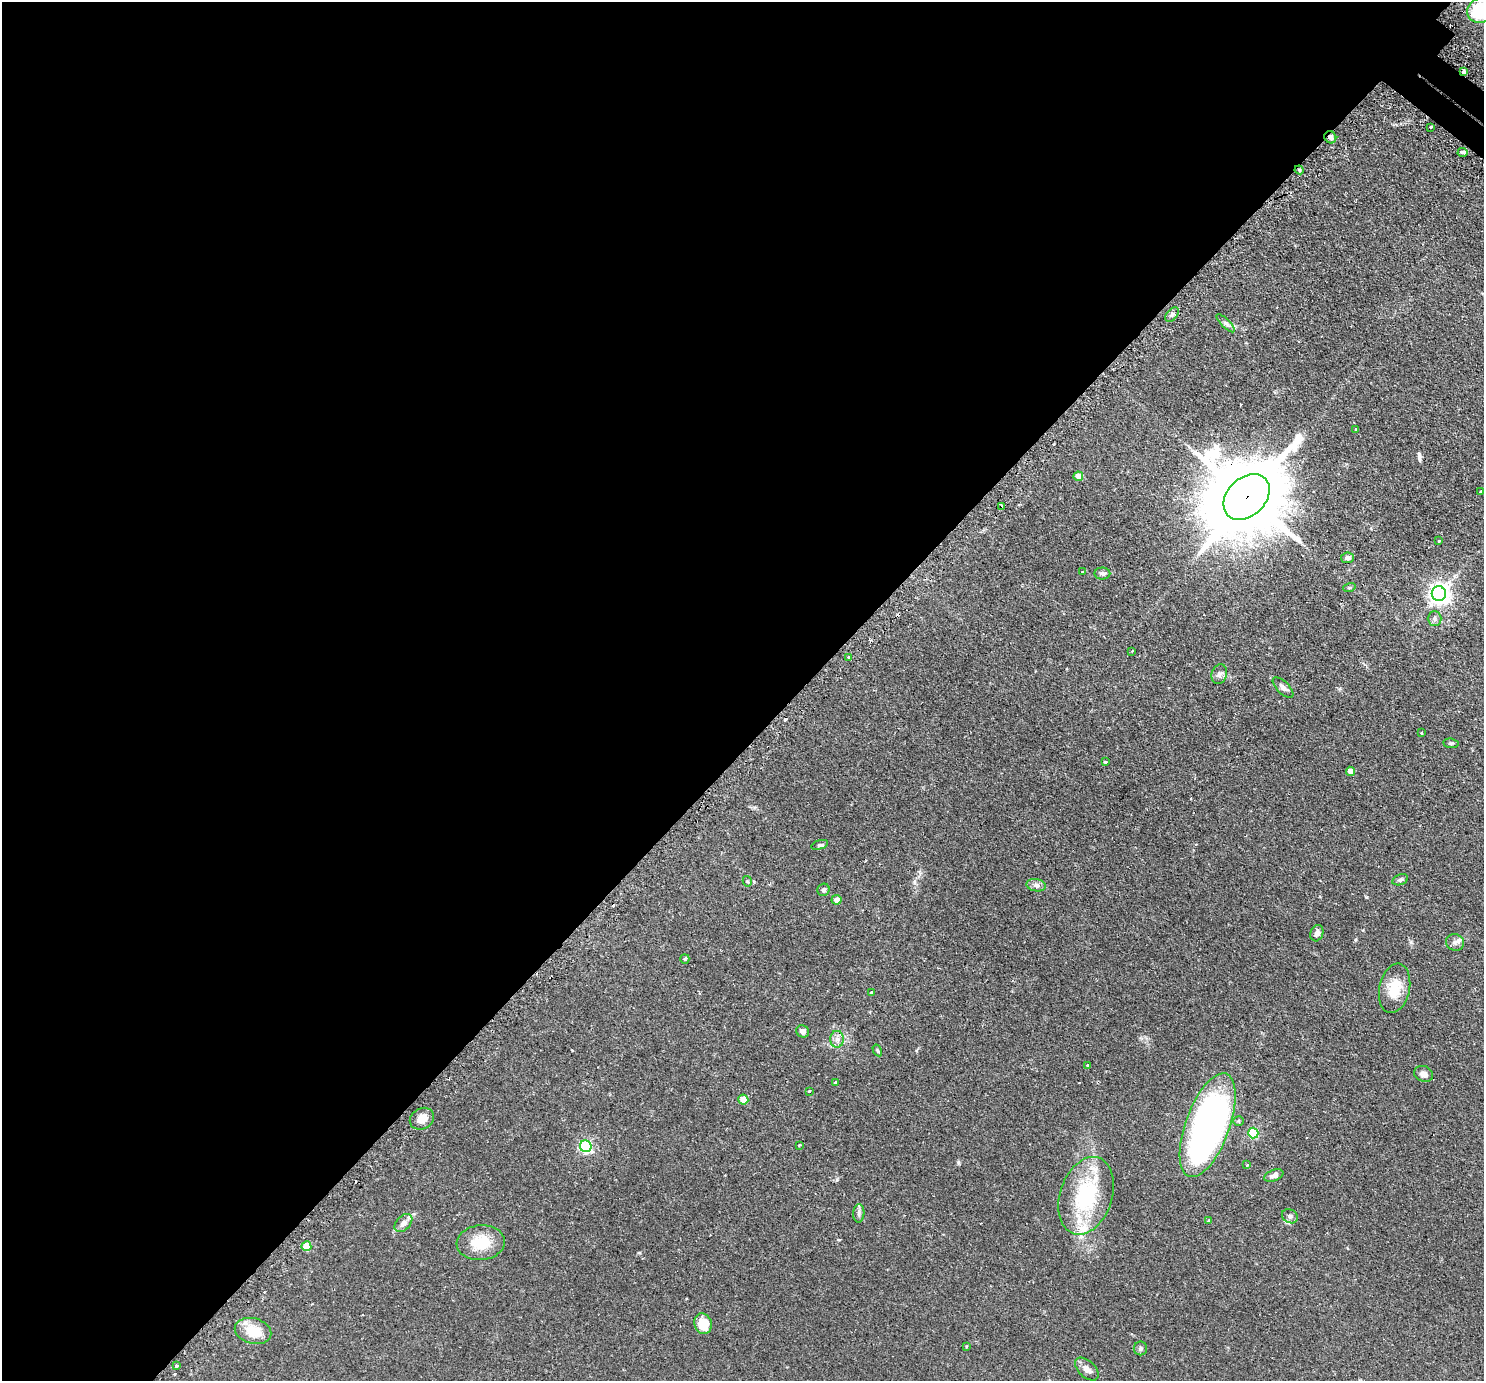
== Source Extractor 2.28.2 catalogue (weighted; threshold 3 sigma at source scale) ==
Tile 5 of 4 x 4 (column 1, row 2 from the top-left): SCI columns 51-1532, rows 2946-4324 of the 6028 x 6032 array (HDU 1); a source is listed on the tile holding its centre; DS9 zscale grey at full resolution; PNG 1486 x 1383 px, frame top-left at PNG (2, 2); each listed source drawn as its Kron ellipse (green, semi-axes under 4 px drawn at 4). Shown black and unused: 54% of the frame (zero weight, under 2 of 3 exposures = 4% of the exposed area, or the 3 px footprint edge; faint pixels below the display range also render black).
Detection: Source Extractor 2.28.2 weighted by HDU 2 'WHT'; one run over the whole footprint, this tile lists its part. Background 0.0765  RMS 0.005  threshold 0.0226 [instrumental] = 3 sigma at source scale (4.5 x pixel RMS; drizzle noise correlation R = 1.50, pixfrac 1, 0.05/0.05 arcsec/px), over >= 5 px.
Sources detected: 77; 1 inside a brighter object's white glare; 5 cosmic-ray / hot-pixel residue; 1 long thin detection or spike segment (spike, bleed or trail) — neither listed nor drawn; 2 inside a brighter listed object's ellipse — not listed separately; the other 68 listed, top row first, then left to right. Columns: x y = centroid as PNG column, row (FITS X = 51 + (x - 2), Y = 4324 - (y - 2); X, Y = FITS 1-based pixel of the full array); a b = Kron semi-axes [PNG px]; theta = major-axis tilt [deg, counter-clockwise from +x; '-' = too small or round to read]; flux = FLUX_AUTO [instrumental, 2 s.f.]
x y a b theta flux
1481 10 14 12 26 31
1464 71 4 3 - 2.1
1431 127 3 3 - 1.5
1330 137 6 5 - 1.5
1463 152 5 3 - 6.5
1299 170 4 4 - 0.65
1172 314 8 5 50 1.1
1226 323 12 3 -45 1.1
1356 429 3 3 - 0.37
1078 476 5 4 - 4.4
1481 491 3 3 - 1.1
1247 497 26 19 44 6200
1002 506 4 3 - 5.8
1439 541 3 3 - 0.85
1347 558 6 5 - 1.6
1082 572 2 2 - 0.43
1102 573 8 6 0 1.3
1349 588 6 4 17 0.55
1439 594 7 7 - 300
1435 618 7 7 - 1.4
1132 651 4 2 - 0.4
848 657 3 3 - 0.49
1219 674 10 7 73 1.8
1283 687 13 6 -44 1.9
1421 733 3 2 - 0.77
1451 743 7 5 -8 0.77
1105 762 3 2 - 0.62
1350 771 5 4 - 4.8
820 845 9 4 16 0.8
1400 880 8 5 20 1
747 881 5 4 - 0.58
1036 885 9 6 -10 1.6
823 890 6 6 - 1.3
837 900 5 5 - 3.2
1317 933 8 6 70 2.1
1455 942 9 8 - 2
685 959 5 4 - 0.51
1395 988 25 15 77 11
872 993 3 3 - 1.6
803 1031 6 6 - 1.8
837 1039 8 7 - 2.2
877 1050 6 3 -59 0.58
1087 1065 3 3 - 0.44
1424 1074 10 7 -20 2.6
835 1083 3 3 - 2.4
809 1091 3 3 - 0.43
743 1100 5 5 - 8.7
422 1119 13 10 30 4.5
1238 1121 5 5 - 0.7
1208 1125 55 22 70 200
1253 1133 5 5 - 30
799 1145 3 2 - 0.45
586 1146 6 5 - 74
1247 1165 3 3 - 0.72
1274 1175 10 5 21 2.3
1086 1196 40 26 72 38
859 1213 9 5 87 1.3
1290 1216 8 6 -32 1.4
1209 1221 4 3 - 0.77
403 1223 11 7 47 2.4
481 1243 24 17 5 14
306 1246 5 5 - 10
703 1324 10 8 -73 9
253 1331 18 12 -15 10
966 1346 3 3 - 0.59
1140 1348 7 6 - 0.99
176 1366 3 3 - 0.68
1087 1369 14 8 -43 3
Overlapping masked pixels (flux is a lower limit): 5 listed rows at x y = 1464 71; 1330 137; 1299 170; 1247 497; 1002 506
Isophote crosses this tile's border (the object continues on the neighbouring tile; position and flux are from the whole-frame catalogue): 1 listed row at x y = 1481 10
Unlisted compact peaks at least as high as the median listed source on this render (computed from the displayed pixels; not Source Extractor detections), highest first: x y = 958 1162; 1366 897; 837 1179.